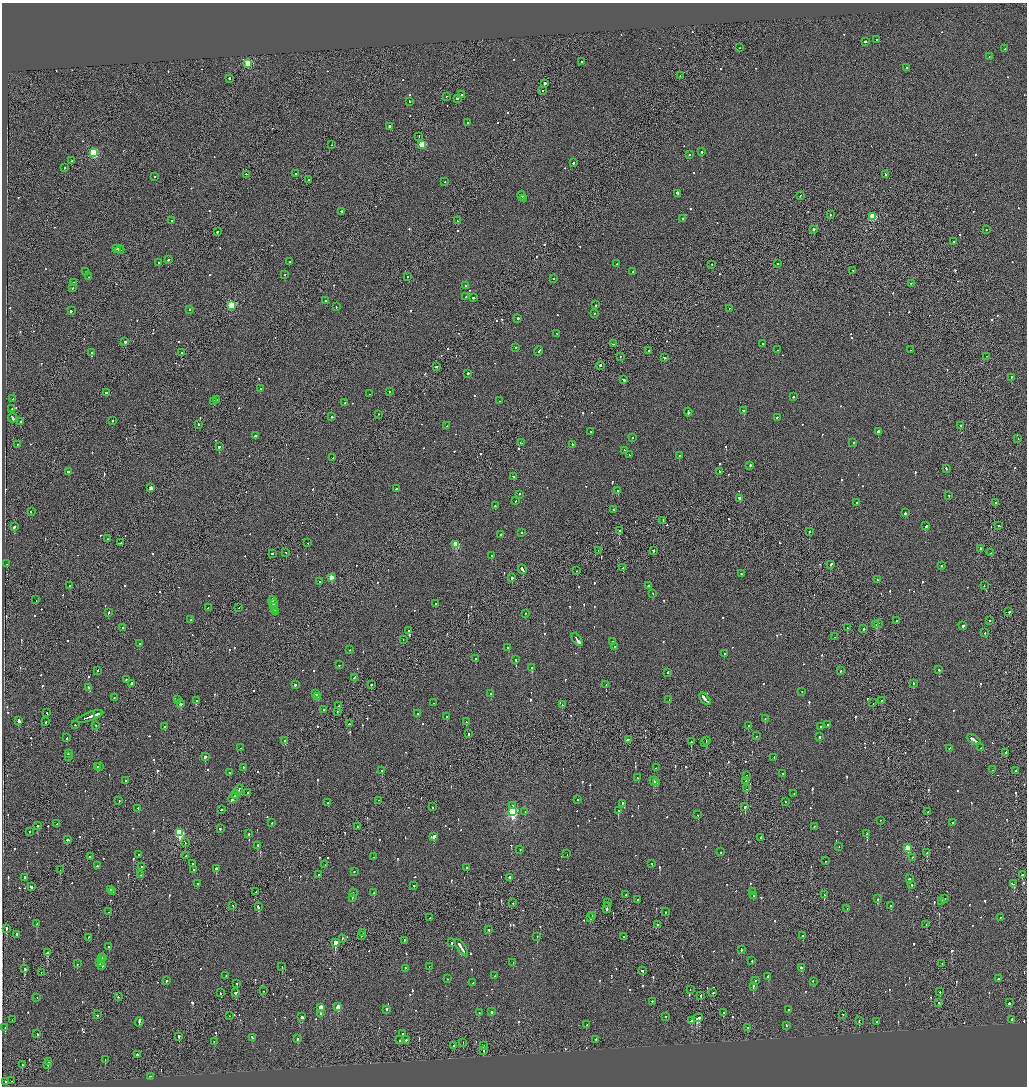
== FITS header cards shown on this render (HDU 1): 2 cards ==
NAXIS1  =                 2050
NAXIS2  =                 2168

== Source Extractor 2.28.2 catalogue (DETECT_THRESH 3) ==
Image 2050 x 2168 px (HDU 1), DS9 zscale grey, zoomed out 1/2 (1 PNG px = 2 x 2 image px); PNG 1029 x 1088 px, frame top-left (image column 2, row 2168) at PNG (2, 3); each listed source drawn as its Kron ellipse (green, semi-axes under 4 px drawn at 4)
Background -0.0949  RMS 0.068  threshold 0.203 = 3 sigma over >= 5 px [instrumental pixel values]
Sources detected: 1011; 36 cannot appear on this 1/2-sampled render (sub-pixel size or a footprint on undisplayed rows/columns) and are neither listed nor drawn; of the other 975, the 500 brightest by FLUX_AUTO listed and drawn (475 fainter detections omitted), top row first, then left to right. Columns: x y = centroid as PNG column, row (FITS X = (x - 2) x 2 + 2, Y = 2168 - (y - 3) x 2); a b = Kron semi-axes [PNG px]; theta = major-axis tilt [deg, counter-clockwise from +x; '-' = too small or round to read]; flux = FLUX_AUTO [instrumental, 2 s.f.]
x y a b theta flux
876 40 2 2 - 76
865 42 2 2 - 770
739 48 2 2 - 76
1005 49 2 2 - 240
989 57 2 2 - 84
581 62 2 2 - 78
248 64 3 3 - 860
906 68 3 2 - 180
680 76 2 1 - 120
229 79 2 2 - 200
545 84 3 2 - 450
543 91 2 2 - 110
462 95 2 2 - 150
446 97 2 1 - 78
457 99 3 2 - 180
409 102 3 2 - 150
467 123 2 2 - 66
389 127 2 2 - 620
419 137 2 1 - 73
332 145 2 1 - 69
422 145 3 3 - 430
702 152 2 2 - 530
94 153 3 3 - 920
689 155 2 2 - 130
72 161 2 2 - 270
573 163 2 2 - 250
65 168 2 2 - 170
296 174 2 1 - 310
246 175 2 1 - 870
885 175 3 2 - 250
155 177 2 2 - 110
308 180 2 1 - 130
445 182 2 2 - 70
678 194 4 2 - 230
521 196 4 2 - 330
800 196 2 2 - 83
523 199 3 2 - 150
341 212 2 2 - 91
830 215 2 2 - 130
873 217 3 3 - 630
683 219 2 2 - 110
171 221 2 2 - 82
457 221 3 2 - 150
814 230 2 1 - 2400
986 230 2 2 - 72
217 232 2 2 - 200
953 242 2 2 - 120
116 249 4 2 - 260
120 250 4 2 - 300
168 260 2 2 - 170
289 262 2 2 - 97
159 263 2 2 - 100
617 264 2 2 - 160
778 264 2 2 - 550
712 265 2 2 - 78
853 271 2 2 - 69
85 272 2 2 - 140
633 272 2 2 - 190
285 275 2 2 - 170
89 277 2 2 - 75
408 277 2 1 - 110
554 279 2 2 - 84
73 283 2 2 - 120
911 284 2 2 - 96
465 286 2 2 - 190
73 288 2 2 - 84
466 297 3 2 - 370
473 298 3 2 - 130
326 301 2 2 - 100
596 305 2 2 - 260
231 306 3 3 - 920
336 307 2 2 - 67
729 309 2 1 - 110
190 310 2 2 - 180
71 311 3 2 - 540
594 314 2 2 - 70
518 319 2 2 - 440
557 334 2 2 - 76
125 342 2 2 - 900
613 344 2 2 - 1300
762 344 2 2 - 120
516 348 2 2 - 69
777 350 2 2 - 95
911 350 2 1 - 310
539 351 5 2 - 2600
649 351 2 2 - 140
92 353 2 2 - 100
181 353 2 2 - 460
620 357 2 1 - 100
987 357 2 1 - 75
664 358 2 2 - 180
600 366 2 2 - 770
436 367 3 2 - 160
468 374 2 2 - 520
1011 378 2 2 - 180
624 380 3 2 - 230
260 389 2 2 - 75
389 392 2 2 - 79
106 393 2 2 - 230
370 394 2 2 - 80
793 397 2 2 - 120
13 399 2 1 - 68
216 400 2 2 - 86
499 401 2 2 - 76
214 402 3 2 - 550
345 403 2 2 - 100
12 409 2 2 - 220
743 411 2 2 - 180
688 412 4 2 - 240
379 415 2 2 - 71
332 417 2 2 - 170
13 418 5 2 - 370
777 418 2 2 - 150
113 421 2 2 - 99
20 422 2 2 - 120
198 425 2 2 - 490
447 426 3 2 - 79
961 426 2 2 - 620
590 432 2 2 - 90
878 432 2 2 - 420
255 436 2 2 - 240
632 438 2 2 - 80
1018 439 2 2 - 70
521 443 3 2 - 97
853 443 2 2 - 77
17 445 2 1 - 100
572 445 2 2 - 200
219 447 2 2 - 760
625 451 2 2 - 390
630 455 2 2 - 110
679 456 2 2 - 77
333 458 2 2 - 98
750 466 2 2 - 270
946 469 2 2 - 180
68 472 2 2 - 250
719 472 3 2 - 190
514 477 3 2 - 120
150 488 3 2 - 120
396 489 2 2 - 230
618 491 2 2 - 550
519 495 2 2 - 120
949 496 2 2 - 96
740 499 3 2 - 410
516 501 3 2 - 220
857 503 2 2 - 88
995 503 2 2 - 73
495 506 2 2 - 97
613 510 2 2 - 270
31 512 2 1 - 73
905 513 2 2 - 360
663 521 2 1 - 150
926 526 2 2 - 370
999 526 2 2 - 110
14 527 3 2 - 260
619 531 2 2 - 1300
809 532 2 2 - 120
521 533 2 2 - 89
500 535 2 2 - 81
108 539 3 2 - 120
121 543 2 2 - 170
308 543 2 1 - 240
456 545 3 3 - 580
980 549 3 2 - 110
598 551 2 1 - 300
653 551 2 2 - 250
286 553 2 2 - 85
990 553 2 1 - 110
272 554 2 2 - 170
492 556 2 2 - 360
7 564 2 2 - 86
830 565 3 2 - 270
941 566 2 2 - 76
623 568 2 2 - 76
522 570 5 2 - 420
577 571 2 1 - 80
741 574 2 2 - 190
331 578 3 2 - 210
512 578 2 2 - 590
877 580 2 2 - 100
319 582 2 2 - 190
70 586 2 2 - 71
649 586 2 2 - 820
984 586 2 2 - 90
653 594 2 2 - 71
36 600 2 2 - 78
273 602 5 2 - 430
273 604 2 2 - 310
435 604 2 2 - 150
274 607 2 2 - 210
208 608 2 1 - 83
239 608 2 1 - 79
275 610 3 2 - 240
275 612 2 2 - 150
1009 612 2 2 - 130
108 613 3 2 - 230
525 614 2 1 - 100
191 620 2 2 - 90
897 621 2 2 - 110
990 621 2 2 - 140
878 624 2 1 - 93
875 625 3 2 - 190
963 626 2 2 - 580
123 628 2 2 - 150
847 628 2 1 - 320
864 629 2 1 - 380
409 631 2 2 - 140
985 633 2 2 - 90
834 637 2 1 - 150
403 640 2 1 - 87
577 640 7 2 -52 560
612 642 2 2 - 110
140 644 2 2 - 110
615 647 3 2 - 380
508 648 2 2 - 96
350 650 2 2 - 130
724 654 2 2 - 100
476 659 2 2 - 180
516 660 2 2 - 230
339 665 2 2 - 93
532 668 2 2 - 1800
939 670 2 2 - 220
98 671 2 2 - 79
840 671 2 2 - 79
667 673 2 2 - 360
354 678 4 2 - 330
126 680 2 2 - 81
131 684 2 2 - 1100
913 684 2 2 - 200
295 685 2 2 - 250
371 685 2 1 - 140
606 685 2 2 - 190
89 688 4 2 - 460
802 692 2 2 - 190
316 694 2 2 - 430
490 694 2 2 - 70
317 697 3 2 - 260
114 698 2 2 - 130
705 699 7 2 -48 840
178 700 3 2 - 250
669 700 2 1 - 430
196 701 2 2 - 420
881 701 2 1 - 160
434 703 2 2 - 100
873 703 2 1 - 160
180 704 2 2 - 600
562 705 2 2 - 110
338 706 3 2 - 300
324 710 2 1 - 120
337 712 2 1 - 100
47 713 2 2 - 100
98 714 3 1 - 200
417 714 2 2 - 75
90 717 14 2 19 1200
447 717 2 2 - 180
765 719 3 2 - 120
18 721 3 2 - 1100
46 722 2 2 - 130
466 722 2 1 - 190
349 724 2 2 - 190
75 725 2 2 - 75
828 725 2 2 - 180
96 726 2 2 - 70
748 726 2 2 - 94
165 727 2 2 - 96
821 727 2 2 - 79
468 734 2 2 - 200
756 736 2 2 - 110
820 737 2 2 - 200
67 738 2 2 - 82
628 740 2 2 - 460
974 740 7 2 -27 590
285 741 2 2 - 190
706 741 2 1 - 260
691 742 2 2 - 470
704 743 2 2 - 79
241 748 2 2 - 220
981 748 2 1 - 90
949 749 2 2 - 83
1006 753 2 2 - 100
69 754 3 2 - 180
68 757 2 2 - 78
205 757 2 2 - 1100
774 758 2 2 - 110
97 767 2 2 - 270
99 767 2 1 - 130
244 768 2 2 - 200
656 768 2 2 - 71
992 770 2 2 - 68
382 771 2 2 - 190
1015 771 3 1 - 340
230 773 2 2 - 120
783 774 2 2 - 120
746 776 2 2 - 120
638 778 2 2 - 110
126 781 2 2 - 680
654 781 3 2 - 280
746 781 2 2 - 68
656 783 4 1 - 280
746 789 2 2 - 160
238 790 5 1 - 1300
248 793 3 2 - 150
794 794 2 2 - 530
235 795 4 1 - 650
233 798 6 2 57 880
578 800 2 2 - 72
119 801 2 1 - 200
379 801 2 1 - 150
785 802 2 2 - 99
327 803 2 1 - 69
622 804 2 2 - 110
513 806 2 2 - 120
433 807 2 2 - 240
745 807 3 2 - 180
138 809 3 1 - 170
221 810 3 2 - 280
618 811 3 2 - 340
512 812 4 3 - 1700
525 812 2 2 - 83
928 812 2 2 - 76
698 815 2 2 - 74
880 821 2 2 - 75
272 823 2 1 - 75
952 823 2 2 - 170
57 824 2 2 - 90
38 826 2 2 - 110
357 827 2 2 - 87
814 827 2 2 - 85
220 829 2 2 - 280
29 832 2 2 - 190
180 833 4 3 - 1300
249 834 2 2 - 210
867 834 3 2 - 400
434 837 3 2 - 950
761 838 2 2 - 100
68 840 2 1 - 260
185 843 2 1 - 150
258 846 2 2 - 140
839 847 2 2 - 71
908 848 3 3 - 550
520 850 2 2 - 92
720 852 2 2 - 170
927 853 3 1 - 1100
567 854 2 2 - 71
139 855 2 2 - 150
186 856 2 2 - 86
90 857 2 2 - 110
374 857 2 2 - 67
912 858 2 2 - 91
825 861 2 2 - 66
193 864 2 2 - 69
652 864 2 2 - 100
325 865 2 2 - 150
98 866 3 2 - 160
142 867 2 2 - 85
467 868 2 2 - 67
217 869 2 2 - 5100
60 870 2 1 - 210
193 870 2 2 - 66
354 872 2 1 - 72
141 875 2 1 - 81
319 875 2 2 - 81
1022 875 2 2 - 350
24 878 2 2 - 270
510 878 2 2 - 420
909 879 2 2 - 300
198 884 2 2 - 210
1013 884 4 2 - 270
912 885 2 2 - 210
414 886 2 2 - 66
31 887 2 2 - 340
111 890 3 2 - 210
112 892 2 2 - 200
256 892 2 1 - 84
753 892 2 2 - 160
353 893 2 1 - 90
373 893 2 2 - 130
626 895 2 1 - 100
824 895 2 2 - 330
753 896 2 1 - 120
352 898 2 1 - 140
877 899 2 2 - 110
945 899 2 2 - 95
637 900 2 2 - 130
942 902 4 2 - 290
513 903 2 2 - 77
608 903 2 1 - 140
233 906 2 1 - 110
891 906 2 2 - 120
258 907 3 2 - 290
607 908 5 2 - 350
847 909 2 2 - 74
109 912 2 1 - 90
666 912 2 2 - 75
593 916 2 1 - 260
430 918 2 1 - 71
591 918 2 2 - 83
1000 918 2 2 - 70
37 924 2 2 - 370
657 925 2 2 - 120
926 925 2 1 - 71
6 929 2 2 - 220
489 930 2 2 - 190
363 933 2 1 - 83
16 935 2 2 - 880
361 936 2 2 - 120
803 936 2 2 - 100
537 937 2 2 - 130
623 937 2 2 - 100
88 938 2 1 - 94
342 939 2 2 - 90
404 941 2 2 - 78
335 943 3 2 - 300
452 943 2 2 - 98
109 947 2 2 - 88
461 948 10 2 -55 760
741 950 3 2 - 200
47 953 3 2 - 470
102 958 4 2 - 370
102 960 3 2 - 400
752 961 2 2 - 150
100 963 4 1 - 300
513 963 2 1 - 190
77 964 2 2 - 190
942 964 2 2 - 72
102 966 3 2 - 190
282 967 2 1 - 67
429 967 2 2 - 77
801 968 2 2 - 84
24 969 2 2 - 300
405 969 2 2 - 100
642 971 2 2 - 150
41 973 2 2 - 250
226 976 2 2 - 130
495 976 2 2 - 85
768 977 2 2 - 300
448 979 2 2 - 66
999 979 2 2 - 130
166 981 2 2 - 96
755 981 2 2 - 68
813 982 2 2 - 110
473 983 2 2 - 130
237 984 2 2 - 67
753 987 3 2 - 180
690 990 2 1 - 86
263 991 2 1 - 100
940 992 2 2 - 80
220 993 2 2 - 120
236 993 4 2 - 180
713 993 2 2 - 140
700 996 3 2 - 76
118 997 2 2 - 230
37 998 2 2 - 70
652 1002 2 2 - 90
939 1003 2 1 - 150
1009 1003 2 2 - 350
338 1007 3 2 - 390
321 1008 3 2 - 300
387 1010 2 1 - 470
789 1010 2 2 - 120
491 1012 2 2 - 510
479 1013 2 2 - 88
723 1013 2 2 - 92
321 1014 2 2 - 70
97 1015 2 2 - 74
843 1015 2 1 - 83
229 1016 2 1 - 120
302 1017 3 2 - 4200
665 1017 2 2 - 120
698 1018 5 2 - 530
12 1020 2 1 - 84
1012 1020 2 2 - 790
691 1021 4 2 - 190
859 1021 2 1 - 92
139 1022 5 2 - 390
877 1022 2 1 - 110
586 1025 2 1 - 70
786 1026 2 2 - 130
5 1028 2 2 - 83
747 1028 2 2 - 72
37 1034 2 2 - 110
402 1034 2 2 - 470
179 1037 2 2 - 460
252 1038 3 2 - 190
297 1039 3 2 - 84
399 1040 2 2 - 350
406 1040 2 2 - 210
596 1040 2 2 - 81
214 1042 2 2 - 95
463 1043 2 1 - 77
454 1046 2 2 - 170
483 1046 2 2 - 180
483 1051 2 1 - 130
137 1055 2 2 - 400
105 1060 2 2 - 140
49 1062 3 2 - 160
22 1065 2 2 - 77
48 1065 3 2 - 220
150 1077 2 2 - 110
11 1081 2 1 - 320
6 1082 2 1 - 110
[475 fainter detections neither listed nor drawn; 36 sub-pixel or undisplayed-footprint detections neither listed nor drawn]